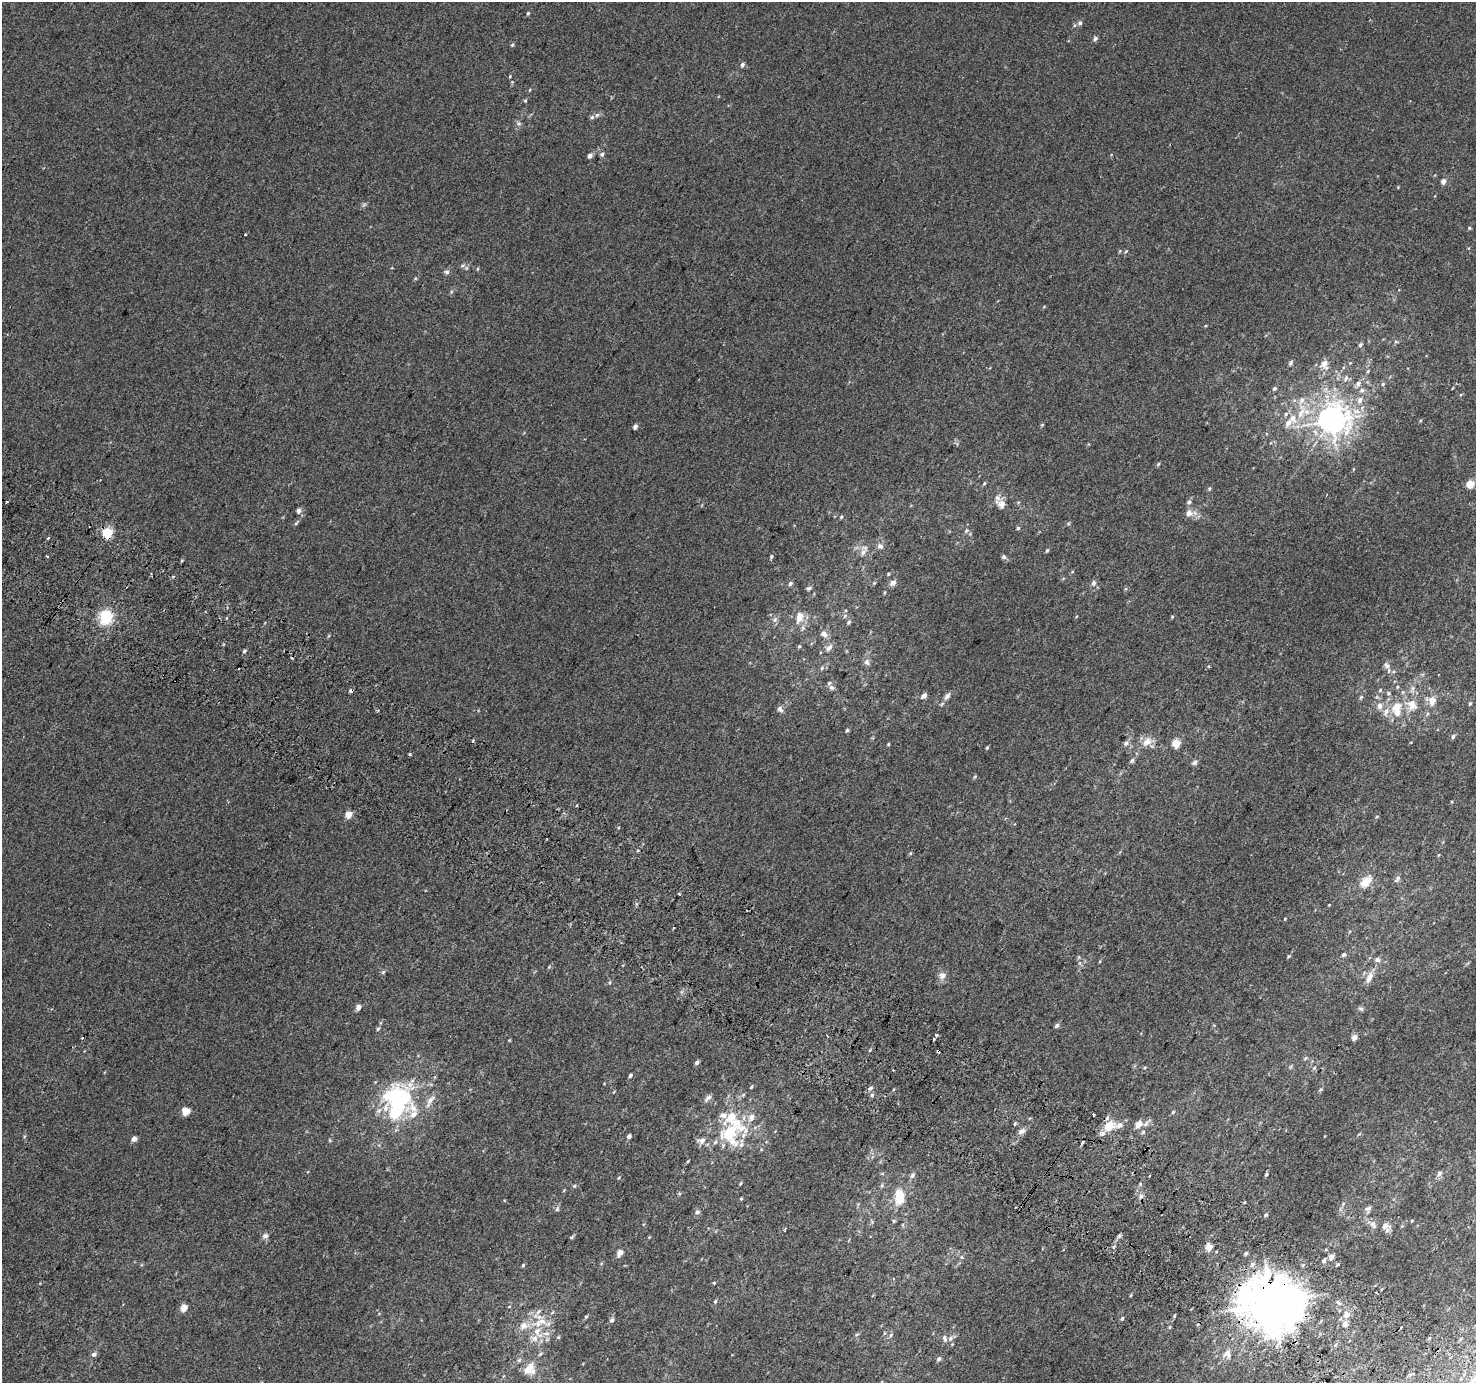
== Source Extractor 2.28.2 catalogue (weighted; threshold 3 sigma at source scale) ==
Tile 6 of 4 x 4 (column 2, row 2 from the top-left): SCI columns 1504-2977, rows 3052-4432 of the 5950 x 6035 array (HDU 1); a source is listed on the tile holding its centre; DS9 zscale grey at full resolution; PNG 1478 x 1385 px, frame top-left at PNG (2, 2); no overlay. Shown black and unused: <1% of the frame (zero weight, under 2 of 3 exposures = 2% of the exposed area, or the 3 px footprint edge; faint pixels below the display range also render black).
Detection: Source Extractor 2.28.2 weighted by HDU 2 'WHT'; one run over the whole footprint, this tile lists its part. Background 0.00299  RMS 0.0073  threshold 0.0329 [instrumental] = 3 sigma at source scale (4.5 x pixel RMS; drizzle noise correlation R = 1.50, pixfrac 1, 0.0396/0.0396 arcsec/px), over >= 5 px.
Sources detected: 262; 1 too faint to see at this stretch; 3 inside a brighter object's white glare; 11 cosmic-ray / hot-pixel residue — not listed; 24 inside a brighter listed object's ellipse — not listed separately; the other 223 listed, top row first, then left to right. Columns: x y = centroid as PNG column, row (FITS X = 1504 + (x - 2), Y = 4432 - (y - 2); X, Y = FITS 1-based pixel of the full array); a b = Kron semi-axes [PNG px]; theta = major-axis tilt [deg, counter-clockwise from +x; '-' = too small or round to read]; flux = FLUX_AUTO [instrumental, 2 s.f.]
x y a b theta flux
528 13 5 4 - 0.98
1080 23 7 6 - 2.3
1095 38 6 5 - 1.9
512 45 5 5 - 1.1
742 64 5 4 - 2.2
510 76 4 3 - 0.63
530 89 5 3 - 0.7
525 100 5 4 - 0.92
597 115 6 6 - 1.6
519 123 7 7 - 2
602 154 6 5 - 1.7
590 155 5 4 - 2.9
1443 181 5 5 - 4.1
1398 187 4 3 - 0.55
1469 228 4 4 - 1
245 234 3 3 - 1.8
1120 251 5 3 - 0.71
1126 251 5 3 - 0.69
466 268 6 6 - 1.4
477 269 5 3 - 0.68
447 272 6 6 - 2.2
451 292 6 4 72 1
1396 342 6 3 -18 0.81
1360 345 6 5 - 1.4
1291 363 7 4 54 1.4
1350 363 4 4 - 0.7
1324 364 13 10 -79 6.4
1368 371 5 4 - 0.95
1346 378 10 5 75 2.2
1358 383 7 6 - 3.4
1383 384 5 4 - 1.1
1274 388 6 5 - 1.1
1362 390 7 6 - 2.3
1360 400 9 7 65 4
1301 413 21 8 56 12
1286 414 6 5 - 1.5
1332 420 10 9 - 880
1288 423 10 6 54 4.5
1042 425 5 4 - 0.74
635 427 4 4 - 3.2
1158 464 6 4 46 0.92
1353 469 4 3 - 0.54
984 483 5 4 - 0.89
1470 484 5 5 - 19
1209 488 6 4 70 1
7 501 3 2 - 1
1189 502 7 6 - 1.9
1002 504 10 9 - 5.3
299 510 5 5 - 3.3
1189 513 9 8 - 5
841 517 5 4 - 0.96
296 523 8 3 45 1.1
1018 528 5 5 - 1.1
966 530 7 5 48 1.5
107 533 5 5 - 63
48 538 3 3 - 2.4
880 546 8 7 - 2.6
1047 550 5 4 - 0.99
863 552 11 7 49 3.5
47 556 3 2 - 1.2
771 556 5 4 - 1.1
1004 557 6 6 - 1.6
893 583 9 6 36 3.2
1094 583 7 6 - 2.4
790 584 5 4 - 1.3
809 588 6 4 7 1.6
106 617 6 6 - 140
799 617 15 9 79 7.6
1076 617 4 3 - 0.55
1172 617 4 4 - 0.74
775 619 8 7 - 2.4
849 622 6 5 - 1.5
824 634 11 8 -43 3.5
799 646 5 4 - 0.96
829 648 9 6 49 3.6
244 651 5 4 - 1.1
867 662 9 8 - 2.8
1387 667 15 7 -69 3.9
822 668 5 5 - 1.2
831 687 7 7 - 2.1
1412 689 13 6 -89 3.7
1380 690 5 4 - 0.97
351 691 4 3 - 5
1388 693 5 5 - 1.2
924 696 8 5 41 2.8
947 696 11 6 51 3.2
1361 697 7 4 45 1.1
1432 700 10 10 - 7.8
1412 703 19 8 3 8
1470 703 6 4 63 1
1380 706 8 7 - 3.9
780 709 8 6 -53 2.5
1397 711 14 13 - 11
847 730 6 4 49 1.2
1453 737 6 5 - 1.6
473 741 4 3 - 1.4
1147 742 15 10 36 7.7
1126 743 8 6 62 2.2
888 744 4 4 - 0.72
1176 744 9 8 - 7.1
987 747 4 3 - 0.83
1132 761 6 5 - 1.6
1194 763 8 6 28 1.9
975 776 5 4 - 0.83
1452 802 3 3 - 0.6
348 815 5 4 - 12
1377 816 5 3 - 0.67
910 853 6 4 88 0.79
1438 855 5 3 - 0.6
1397 879 11 5 50 2.2
1366 882 18 11 48 11
680 894 3 3 - 2
1329 905 4 3 - 0.54
1285 919 3 3 - 0.57
1343 955 6 4 43 1.6
1289 956 5 4 - 0.92
1079 957 6 4 90 0.9
1377 960 7 6 - 2.3
1100 961 5 3 - 0.63
549 967 5 4 - 0.82
383 972 5 5 - 1.1
942 976 11 10 - 3.9
1369 978 16 8 69 6
610 982 5 3 - 0.82
358 1008 4 4 - 4.8
1361 1009 8 5 -39 1.4
1057 1025 6 4 45 1.8
378 1029 6 4 41 1.2
936 1035 3 3 - 4.1
1354 1037 7 6 - 2.8
509 1040 4 4 - 0.6
1305 1058 6 3 69 0.92
697 1063 5 4 - 2.2
1314 1068 6 4 45 1.1
630 1076 4 3 - 1.8
751 1087 5 3 - 0.72
870 1088 7 4 44 2
1321 1089 7 4 31 0.99
399 1096 43 24 64 57
708 1098 12 6 41 2.7
430 1100 17 7 46 5.3
185 1111 5 5 - 19
1173 1112 5 4 - 0.83
1093 1114 3 3 - 22
751 1117 11 8 62 4.9
732 1118 23 17 -53 26
1138 1124 12 8 41 5.9
1119 1125 11 7 29 4.1
1109 1126 11 8 35 13
1022 1131 11 6 28 3.4
1143 1132 6 5 - 1.3
729 1134 15 13 51 29
629 1136 5 4 - 2.4
134 1139 4 4 - 4.6
330 1140 6 3 72 0.82
702 1140 11 7 13 4.5
715 1142 6 5 - 1.6
1082 1142 3 3 - 6.9
741 1145 9 6 76 2.9
688 1161 5 3 - 0.66
1439 1173 8 6 67 2.2
1266 1174 4 3 - 1.2
912 1175 8 6 61 2.1
1149 1176 3 3 - 1.8
619 1178 5 3 - 0.64
740 1184 6 3 59 0.86
1140 1184 5 5 - 0.98
574 1186 5 5 - 1
882 1186 6 5 - 1.3
899 1196 19 12 90 16
1141 1196 7 6 - 2.4
741 1199 4 3 - 0.78
504 1201 4 3 - 0.8
1343 1204 7 4 47 1.3
557 1209 8 4 54 1.3
1368 1209 14 8 71 3.7
697 1212 7 6 - 2.1
1266 1215 5 4 - 1.1
894 1221 5 4 - 1.1
1412 1221 4 3 - 0.66
1373 1224 12 7 -58 3.6
1386 1227 12 9 -62 4.5
265 1236 6 5 - 3.3
1119 1236 5 5 - 1.3
571 1237 6 4 28 0.96
649 1237 4 4 - 0.55
1209 1247 6 6 - 7.3
620 1253 9 6 55 3.3
1246 1253 6 5 - 1.4
962 1257 5 5 - 1.2
1331 1257 7 6 - 2.5
1324 1261 7 5 50 1.5
1252 1264 8 6 57 2.9
1338 1264 4 3 - 0.91
523 1265 5 3 - 0.98
714 1283 5 4 - 0.77
1131 1295 5 3 - 0.67
715 1301 5 4 - 1.1
1338 1302 4 3 - 2.9
1272 1303 18 16 -12 3200
509 1307 5 3 - 0.6
183 1308 5 4 - 11
538 1312 12 4 50 3
1347 1315 7 6 - 5.5
1174 1316 5 4 - 0.74
586 1317 5 4 - 0.97
1122 1318 5 4 - 1.2
612 1320 6 5 - 1.8
1345 1324 8 8 - 3.5
1401 1326 3 3 - 2.5
1170 1327 5 3 - 0.75
537 1332 21 11 -59 14
857 1334 6 4 19 0.87
891 1335 6 4 70 1.1
558 1337 5 4 - 0.87
950 1338 7 6 - 2.3
1335 1345 5 3 - 0.99
1227 1353 11 8 32 3.5
94 1354 6 6 - 2.3
540 1354 7 4 38 1.3
939 1359 6 5 - 1.7
519 1360 6 6 - 1.5
528 1369 18 10 50 10
Overlapping masked pixels (flux is a lower limit): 3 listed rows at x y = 107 533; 351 691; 1272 1303